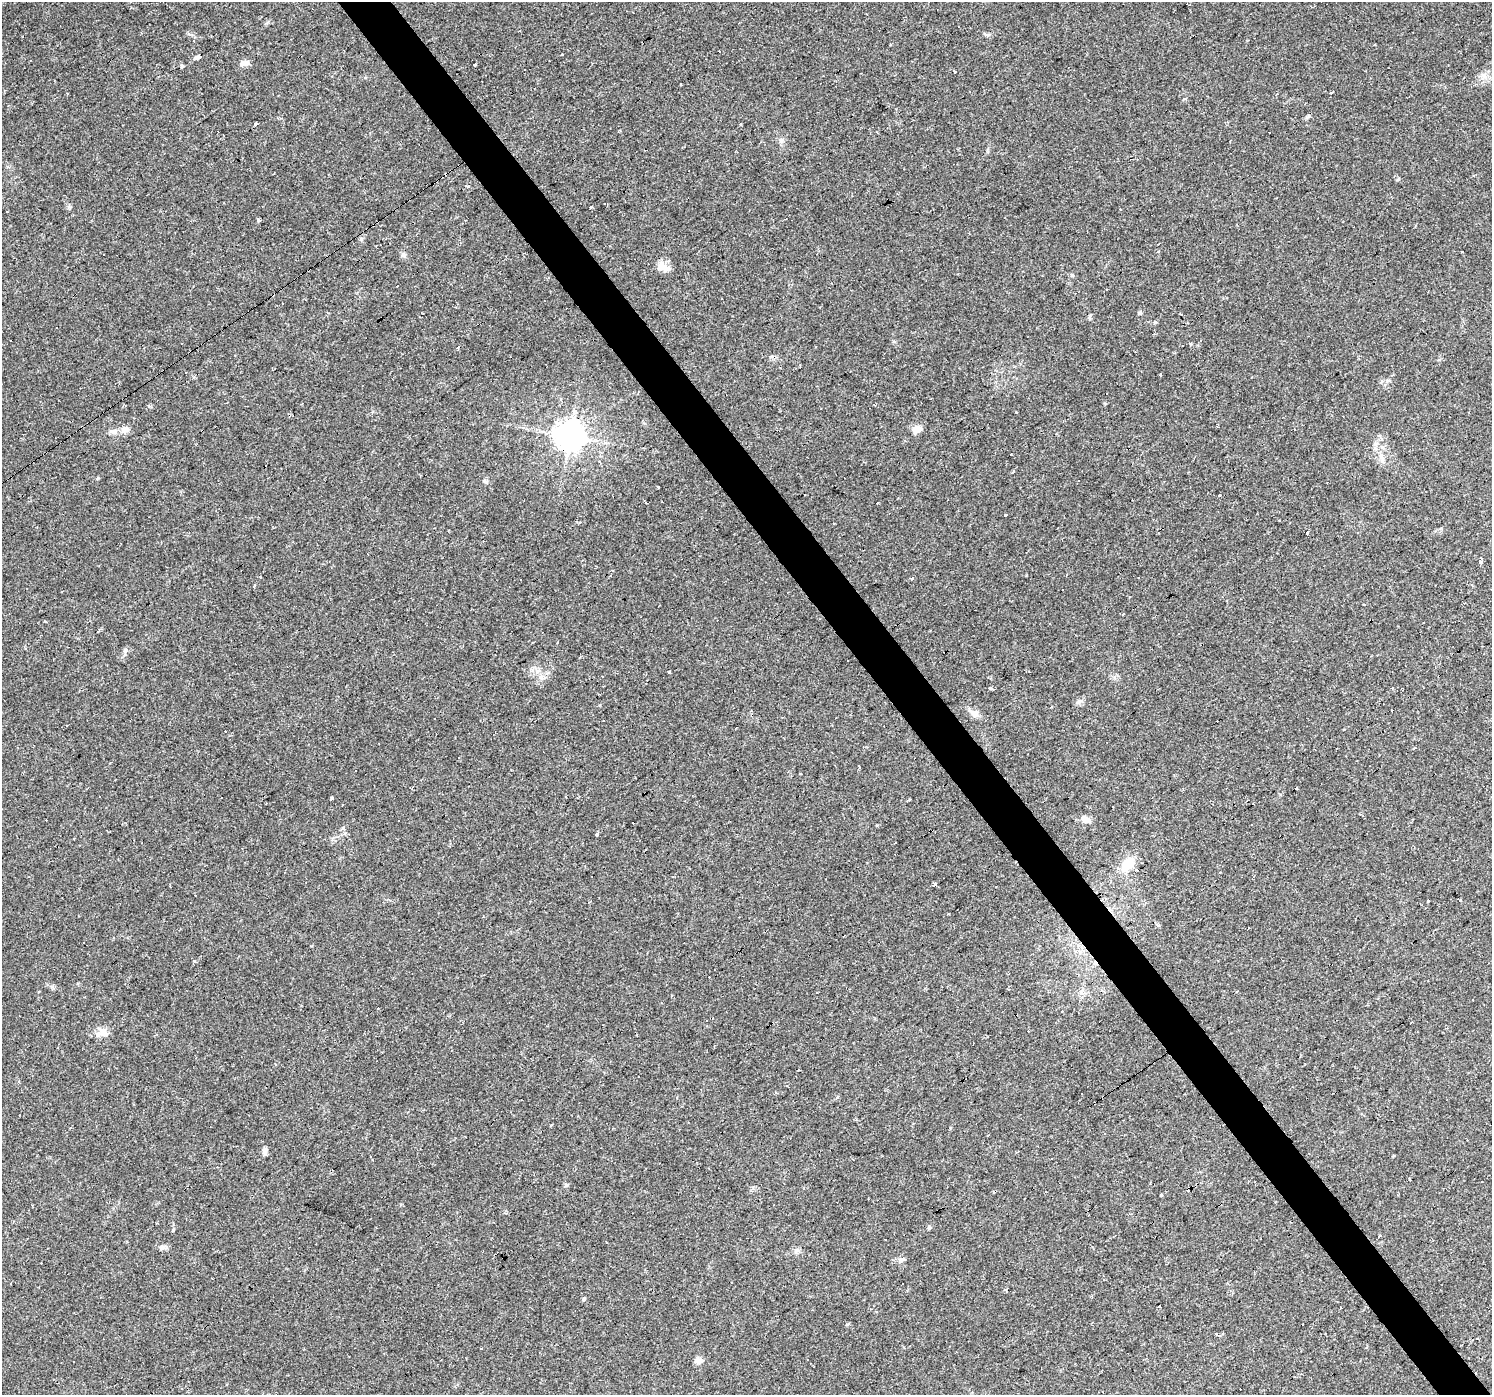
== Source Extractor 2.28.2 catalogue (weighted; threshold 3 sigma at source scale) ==
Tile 6 of 4 x 4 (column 2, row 2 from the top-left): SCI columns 1491-2980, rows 2980-4372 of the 5960 x 5894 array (HDU 1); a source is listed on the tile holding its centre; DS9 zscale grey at full resolution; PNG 1494 x 1397 px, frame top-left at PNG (2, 2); no overlay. Shown black and unused: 4% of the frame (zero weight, under 2 of 3 exposures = <1% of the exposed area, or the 3 px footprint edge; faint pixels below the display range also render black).
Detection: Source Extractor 2.28.2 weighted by HDU 2 'WHT'; one run over the whole footprint, this tile lists its part. Background 0.0381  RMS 0.0046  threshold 0.0206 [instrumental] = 3 sigma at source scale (4.5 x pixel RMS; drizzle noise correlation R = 1.50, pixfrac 1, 0.0396/0.0396 arcsec/px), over >= 5 px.
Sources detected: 155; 73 cosmic-ray / hot-pixel residue — not listed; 1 inside a brighter listed object's ellipse — not listed separately; the other 81 listed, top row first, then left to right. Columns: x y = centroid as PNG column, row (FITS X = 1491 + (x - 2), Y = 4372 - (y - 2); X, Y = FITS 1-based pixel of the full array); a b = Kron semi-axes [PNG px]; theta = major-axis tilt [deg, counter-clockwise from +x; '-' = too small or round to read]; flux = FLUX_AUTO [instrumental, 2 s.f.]
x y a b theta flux
891 44 3 3 - 0.85
563 55 3 3 - 0.7
197 58 6 3 31 9.5
244 63 10 7 12 2.5
474 64 3 3 - 2.5
182 66 4 3 - 1.8
954 72 3 3 - 4.8
1331 93 3 2 - 0.39
740 123 3 3 - 1.5
255 124 4 3 - 1
782 140 7 4 -89 1
467 186 3 3 - 1.9
591 207 3 3 - 2.2
258 220 3 3 - 2.3
361 239 6 5 - 0.79
403 255 6 6 - 1.1
661 266 11 10 - 3.9
1072 275 5 5 - 0.65
1140 312 5 4 - 0.67
1090 317 8 4 81 0.71
1190 344 3 3 - 3.1
458 348 3 3 - 1.9
1160 374 3 3 - 2.5
1016 412 3 2 - 0.77
916 429 12 9 34 3.3
125 430 10 8 13 3.2
112 431 7 6 - 1.4
569 436 9 8 - 660
1375 444 6 5 - 1.1
1010 454 3 3 - 1.2
1382 457 7 5 -89 1.4
1014 471 3 3 - 6.1
485 481 7 5 -14 0.87
1219 495 3 3 - 0.45
1005 515 3 2 - 1.2
1307 532 5 3 - 2.2
1481 562 4 3 - 1.2
912 577 3 3 - 1.1
1123 614 3 3 - 0.77
669 672 3 3 - 1.6
991 688 3 3 - 1.7
1079 701 9 6 38 1.3
974 713 13 8 -34 2.8
736 728 3 2 - 0.36
1344 729 2 2 - 0.53
1414 749 3 2 - 0.83
459 758 3 3 - 0.93
800 774 3 3 - 0.98
1296 788 3 3 - 1.1
332 798 4 3 - 0.91
909 800 4 2 - 0.9
1085 819 12 8 -24 3
596 834 3 3 - 10
1127 864 22 14 57 8.6
934 885 4 3 - 0.58
1428 900 3 2 - 1
1460 900 4 2 - 0.66
1249 928 3 3 - 1.8
1411 1023 3 2 - 0.41
102 1032 15 10 34 3.9
551 1125 3 3 - 1.8
265 1151 11 5 85 1.6
566 1185 6 4 72 0.6
1161 1195 3 3 - 1.8
929 1227 5 5 - 0.62
1379 1235 3 3 - 2.2
885 1240 3 3 - 3.5
606 1242 3 2 - 0.5
162 1247 10 6 1 1.5
796 1251 6 5 - 1.1
901 1259 8 7 - 1.7
11 1283 3 2 - 0.38
902 1284 2 2 - 0.35
1006 1290 4 3 - 0.68
584 1299 6 4 29 0.67
870 1309 3 3 - 0.52
876 1312 3 3 - 0.56
847 1324 5 4 - 0.6
1216 1334 4 3 - 1.4
481 1348 3 3 - 3.4
698 1361 9 7 7 2.3
Overlapping masked pixels (flux is a lower limit): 1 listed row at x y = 569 436
Unlisted compact peaks at least as high as the median listed source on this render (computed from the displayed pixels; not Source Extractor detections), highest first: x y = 126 650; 98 478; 194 961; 69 207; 1155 322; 988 35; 877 825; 189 34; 173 1230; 268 22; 1398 179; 893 341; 1441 528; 547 673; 52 987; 1184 99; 149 406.